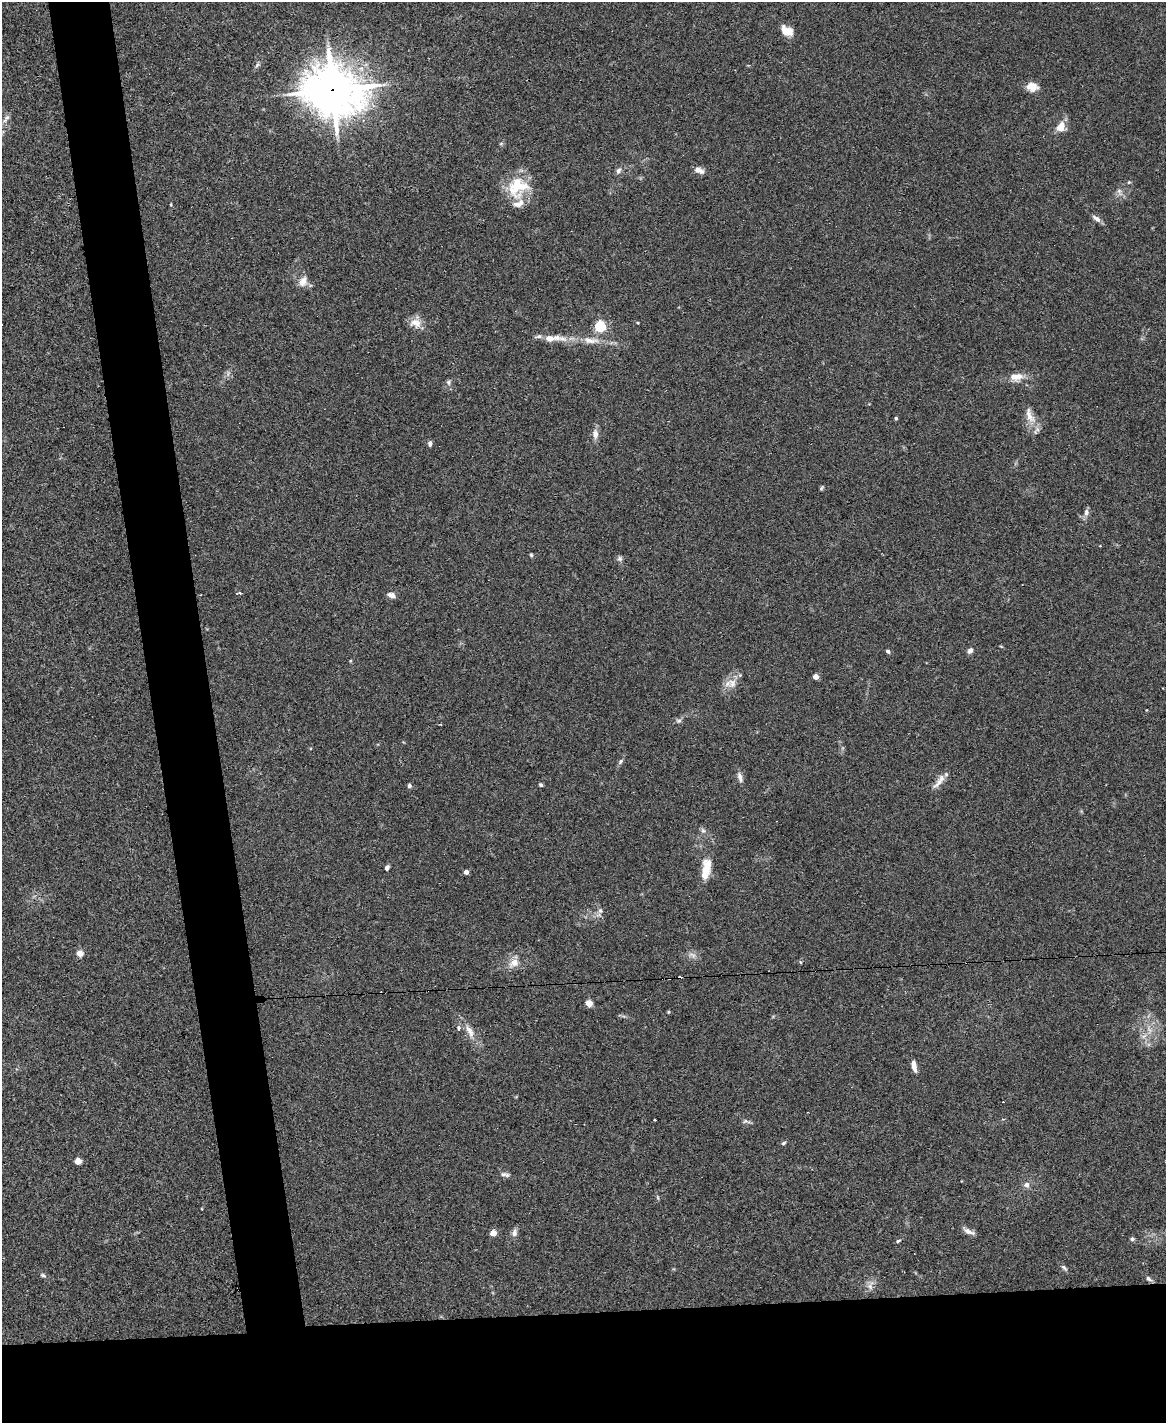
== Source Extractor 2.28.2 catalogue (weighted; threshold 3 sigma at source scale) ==
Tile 11 of 4 x 3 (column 3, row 3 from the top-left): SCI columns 2330-3493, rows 239-1659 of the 4656 x 4633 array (HDU 1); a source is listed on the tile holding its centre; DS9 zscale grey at full resolution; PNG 1168 x 1425 px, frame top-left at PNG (2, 2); no overlay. Shown black and unused: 13% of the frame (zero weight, under 3 of 4 exposures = <1% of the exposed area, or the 3 px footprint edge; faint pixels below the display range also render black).
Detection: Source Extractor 2.28.2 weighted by HDU 2 'WHT'; one run over the whole footprint, this tile lists its part. Background 0.0537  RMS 0.0046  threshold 0.0206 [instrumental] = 3 sigma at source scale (4.5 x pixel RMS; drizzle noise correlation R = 1.50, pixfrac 1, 0.05/0.05 arcsec/px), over >= 5 px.
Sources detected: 80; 3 cosmic-ray / hot-pixel residue — not listed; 4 inside a brighter listed object's ellipse — not listed separately; the other 73 listed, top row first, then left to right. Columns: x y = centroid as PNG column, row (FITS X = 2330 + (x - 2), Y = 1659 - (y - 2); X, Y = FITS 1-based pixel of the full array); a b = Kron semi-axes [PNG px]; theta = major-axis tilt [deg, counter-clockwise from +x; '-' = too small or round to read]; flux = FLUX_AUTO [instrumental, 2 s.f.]
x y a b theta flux
786 31 15 9 -30 5.3
257 65 7 4 46 0.88
1032 87 13 10 -7 4.6
333 90 20 17 -15 1500
6 118 14 6 55 2.2
1061 127 11 8 74 5.5
501 143 6 4 20 0.53
699 170 13 6 -24 2.6
618 171 8 6 56 1.4
1129 182 5 4 - 0.48
518 187 28 25 46 17
1119 191 6 6 - 1.2
171 204 4 3 - 0.38
1096 218 13 5 -38 1.9
303 281 15 10 70 3.6
415 323 16 12 -15 4.4
600 326 5 5 - 49
550 338 19 7 6 6
591 340 25 8 -2 5.7
1018 376 13 10 5 3.9
449 382 7 7 - 1.2
1030 415 27 10 -67 5.4
896 418 4 3 - 0.68
595 434 12 8 -88 2.7
430 444 6 4 -87 1.4
821 488 6 4 38 0.62
1086 512 10 6 85 1.7
1100 546 3 3 - 1.1
531 555 5 4 - 0.54
620 559 7 7 - 1.2
239 593 6 3 6 1.2
391 595 9 6 -22 2.3
970 650 8 6 52 1.7
888 651 5 4 - 1
816 676 4 4 - 4.7
732 683 14 12 68 4.7
679 721 8 6 3 1.1
620 761 9 5 50 1
740 777 13 6 -73 2.1
939 782 22 7 45 3.7
541 785 5 4 - 0.76
409 786 5 5 - 0.97
703 830 7 5 -67 1.1
387 868 5 4 - 1.4
706 869 27 10 81 8.6
466 872 4 4 - 2.7
600 911 8 7 - 1.4
80 953 4 4 - 7.3
692 955 12 4 -25 1.5
800 962 5 3 - 0.39
514 963 15 11 33 4.3
669 978 3 3 - 1.2
589 1003 5 4 - 5.2
668 1012 5 3 - 0.41
458 1028 4 3 - 3.6
470 1031 18 8 -62 4.3
1144 1036 9 4 45 1.4
914 1066 13 5 -78 3.2
746 1121 11 5 -10 1.2
783 1143 6 4 27 0.67
78 1161 4 4 - 8.6
505 1174 13 5 -13 1.5
1027 1185 7 6 - 1.9
658 1198 6 4 -72 0.51
968 1231 16 6 -24 2.3
493 1233 4 4 - 6.8
514 1233 11 7 77 1.7
1132 1239 5 5 - 1.1
898 1241 5 3 - 0.59
1064 1267 10 5 -42 1.1
43 1275 7 5 -20 0.94
1148 1279 8 5 -39 1.3
870 1286 10 6 -50 1.9
Overlapping masked pixels (flux is a lower limit): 2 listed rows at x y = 333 90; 669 978